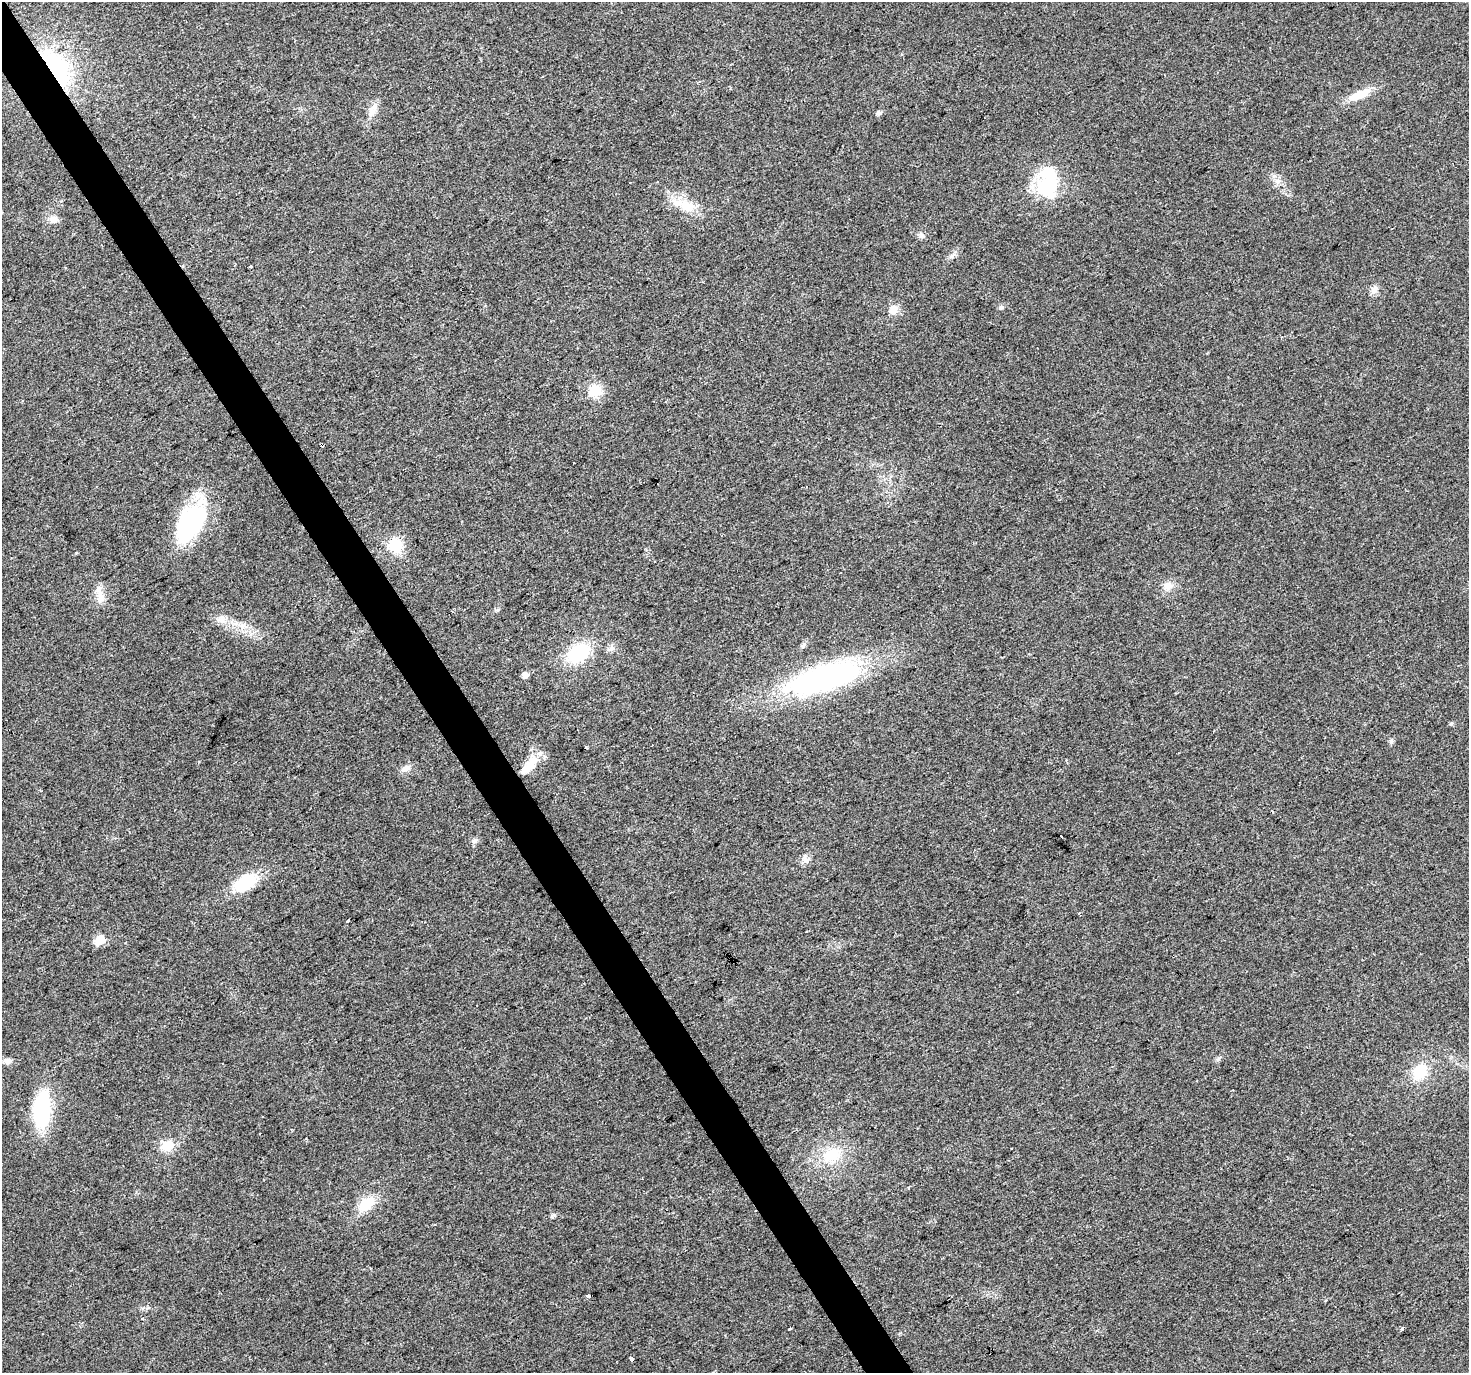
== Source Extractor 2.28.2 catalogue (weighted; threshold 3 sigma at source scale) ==
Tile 11 of 4 x 4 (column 3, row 3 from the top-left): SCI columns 2935-4401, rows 1547-2917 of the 5867 x 5772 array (HDU 1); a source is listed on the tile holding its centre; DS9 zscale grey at full resolution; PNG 1471 x 1375 px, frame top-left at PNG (2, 2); no overlay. Shown black and unused: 3% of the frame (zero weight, under 2 of 3 exposures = <1% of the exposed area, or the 3 px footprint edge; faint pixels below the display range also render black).
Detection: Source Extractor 2.28.2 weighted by HDU 2 'WHT'; one run over the whole footprint, this tile lists its part. Background 0.0273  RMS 0.0062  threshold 0.0278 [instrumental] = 3 sigma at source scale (4.5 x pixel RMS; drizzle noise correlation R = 1.50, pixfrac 1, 0.0396/0.0396 arcsec/px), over >= 5 px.
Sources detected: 50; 1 inside a brighter object's white glare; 3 cosmic-ray / hot-pixel residue — not listed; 1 inside a brighter listed object's ellipse — not listed separately; the other 45 listed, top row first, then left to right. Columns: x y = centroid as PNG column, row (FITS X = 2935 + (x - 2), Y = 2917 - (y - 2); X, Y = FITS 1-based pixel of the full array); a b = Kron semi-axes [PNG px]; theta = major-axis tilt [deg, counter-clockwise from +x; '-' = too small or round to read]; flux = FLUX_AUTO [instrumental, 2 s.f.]
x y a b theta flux
55 67 45 22 -56 76
1359 95 27 9 21 13
372 110 21 9 66 5.9
878 113 6 5 - 1.9
1274 176 7 4 18 1.4
1050 188 34 32 69 34
685 205 38 13 -19 15
53 219 13 9 -7 3.9
921 235 8 6 -1 2
952 256 12 4 46 2
251 267 3 3 - 1.6
1374 290 12 9 62 3.4
1001 307 6 6 - 1.7
893 309 13 10 60 5.4
595 391 18 16 35 11
190 522 46 24 60 70
395 545 17 15 -69 16
1168 586 12 11 - 4.9
100 596 22 10 89 7
221 619 16 9 -13 5.4
243 626 7 4 71 1.7
611 648 9 6 23 2.2
578 653 23 16 31 38
525 675 5 5 - 4.4
824 677 75 26 17 150
1451 723 6 4 28 0.94
1391 741 6 6 - 1.3
530 765 17 14 51 9.6
406 768 13 8 25 3.6
1061 837 4 3 - 4.9
805 859 10 7 -62 2.9
245 883 24 14 27 28
348 921 3 3 - 14
100 940 6 5 - 31
7 1061 12 7 9 2.8
1420 1072 20 15 50 17
42 1110 41 18 86 52
168 1146 13 11 23 12
832 1155 24 18 36 20
908 1188 4 3 - 0.66
366 1204 21 13 37 16
588 1296 4 3 - 7.7
789 1328 3 3 - 2.3
1402 1328 4 3 - 1.1
631 1359 4 3 - 1.8
Overlapping masked pixels (flux is a lower limit): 1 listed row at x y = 55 67
Unlisted compact peaks at least as high as the median listed source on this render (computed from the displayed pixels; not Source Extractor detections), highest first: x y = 554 1215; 1218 1059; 76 553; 475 841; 147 1308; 497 610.